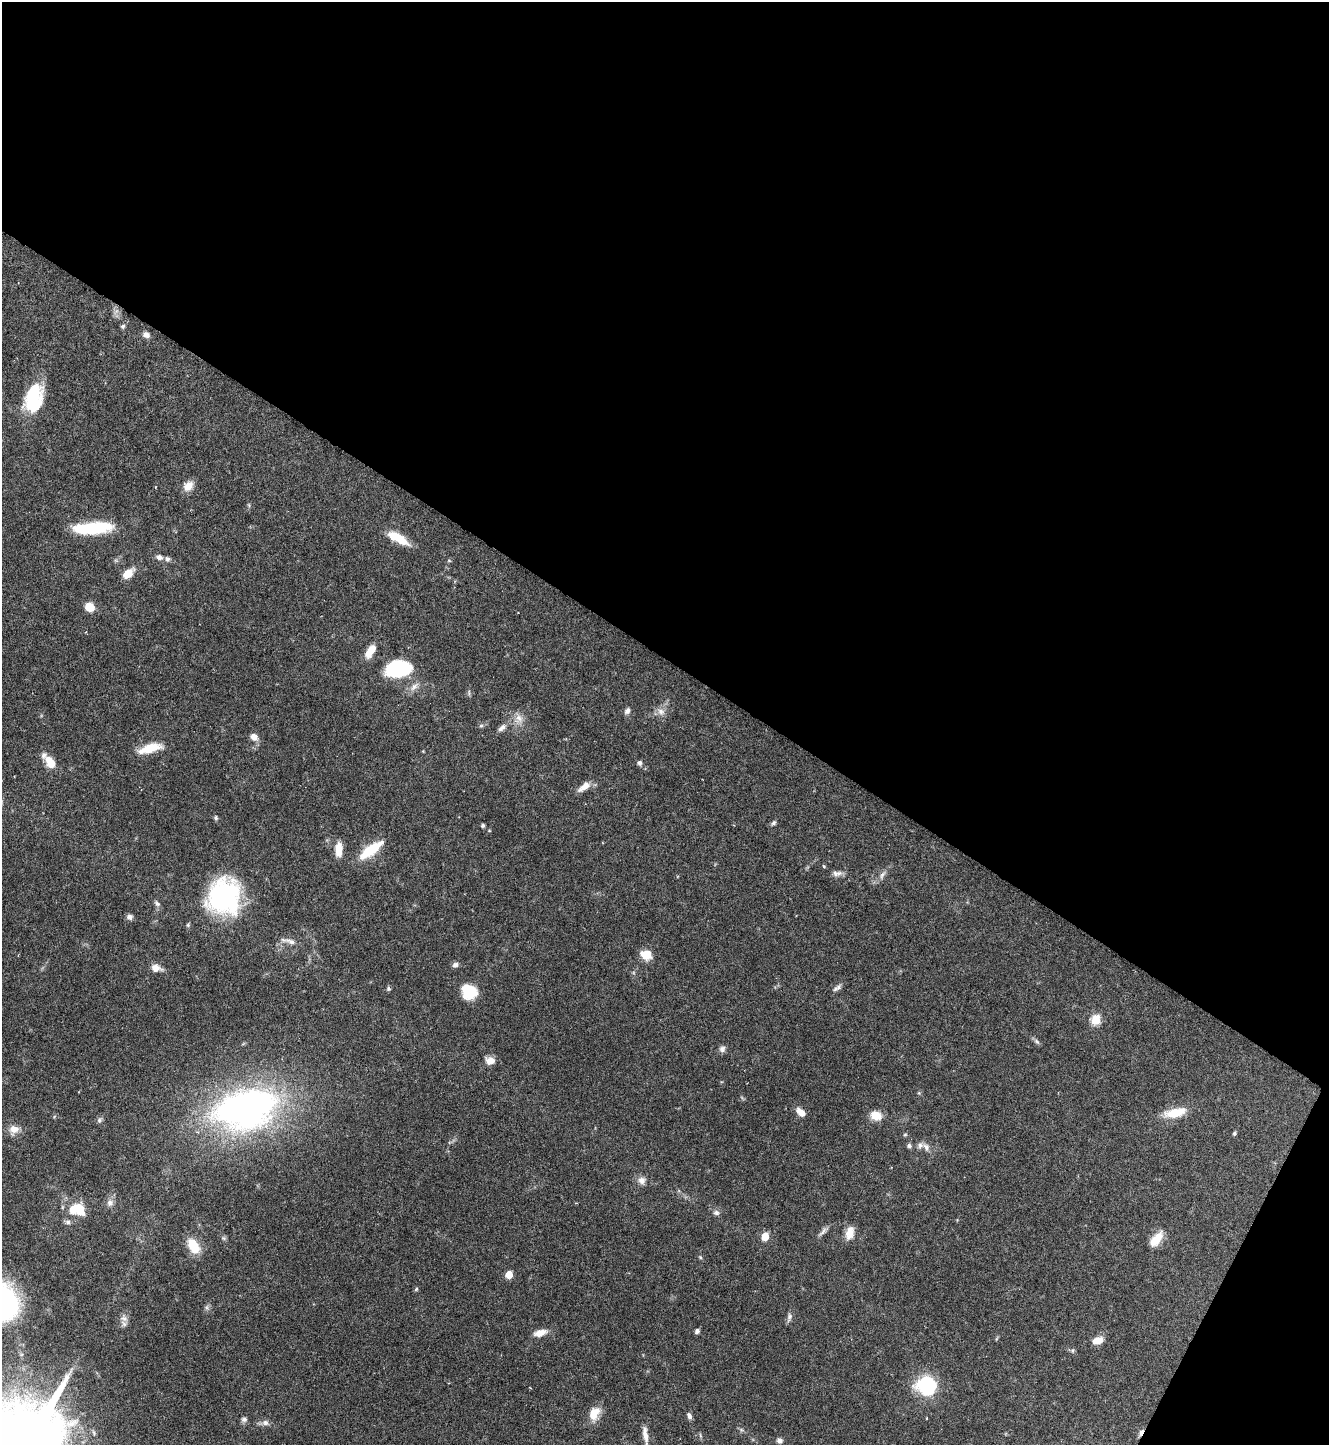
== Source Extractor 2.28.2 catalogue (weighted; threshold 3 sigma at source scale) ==
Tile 2 of 2 x 2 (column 2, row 1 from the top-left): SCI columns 1421-2747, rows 1447-2889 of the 2870 x 2889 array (HDU 1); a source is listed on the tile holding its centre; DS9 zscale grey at full resolution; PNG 1331 x 1447 px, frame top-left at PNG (2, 2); no overlay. Shown black and unused: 47% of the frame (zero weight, under 4 of 8 exposures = <1% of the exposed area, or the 3 px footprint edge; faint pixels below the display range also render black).
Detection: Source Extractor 2.28.2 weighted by HDU 2 'WHT'; one run over the whole footprint, this tile lists its part. Background 0.0673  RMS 0.0032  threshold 0.0132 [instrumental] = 3 sigma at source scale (4.09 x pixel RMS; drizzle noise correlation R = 1.36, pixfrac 0.8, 0.05/0.05 arcsec/px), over >= 5 px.
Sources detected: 90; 2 inside a brighter object's white glare — not listed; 4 inside a brighter listed object's ellipse — not listed separately; the other 84 listed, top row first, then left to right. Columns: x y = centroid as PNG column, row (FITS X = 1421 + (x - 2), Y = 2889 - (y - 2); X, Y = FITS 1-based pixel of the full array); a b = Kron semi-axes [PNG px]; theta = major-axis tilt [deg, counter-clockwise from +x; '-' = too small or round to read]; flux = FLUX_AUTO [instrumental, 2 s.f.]
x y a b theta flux
123 326 7 6 - 0.61
146 335 9 7 -24 1.4
32 401 29 22 60 15
188 486 13 10 46 3.1
93 528 44 12 4 17
401 540 19 10 -36 5.7
159 557 8 7 - 1.2
449 561 5 3 - 0.31
128 574 11 7 40 4.7
90 607 9 8 - 4.8
370 651 16 8 57 4.2
398 669 27 17 9 21
414 686 15 7 44 1.9
627 711 9 7 59 1.1
661 712 11 9 -34 1.9
519 718 12 11 - 2.6
481 726 6 5 - 0.52
502 728 13 7 42 1.4
254 737 9 7 -39 2.2
150 748 26 9 16 6.8
50 762 15 8 -54 5.2
639 763 6 6 - 0.81
584 786 17 7 37 2.8
216 818 6 5 - 0.58
773 823 7 5 46 0.64
483 825 4 4 - 0.48
338 849 19 9 88 3.4
371 850 31 10 36 9.7
824 866 4 3 - 0.39
837 873 14 7 2 1.5
882 875 15 6 61 1.5
224 897 38 34 77 44
157 903 9 6 -48 0.87
129 917 7 7 - 1.1
291 941 16 7 -18 1.8
646 955 12 10 -25 4.2
455 965 8 6 33 0.99
156 968 12 9 -18 2.5
388 989 6 5 - 0.53
835 989 11 6 57 0.98
469 992 15 14 - 9.1
1096 1020 6 6 - 11
1037 1041 11 4 -45 0.74
722 1049 9 8 - 1
490 1061 11 9 -5 2.5
246 1109 45 26 14 160
801 1112 11 7 -39 2.5
1175 1113 25 10 13 7.4
876 1115 14 11 -19 3.6
99 1120 6 5 - 0.66
14 1129 13 10 -2 2.9
1234 1133 5 4 - 0.5
905 1135 6 4 2 0.36
909 1146 6 6 - 0.69
926 1147 12 8 -67 1.5
642 1180 11 10 - 1.9
110 1203 11 9 80 1.6
78 1209 21 15 -11 7.4
716 1213 9 7 -15 1
823 1231 16 6 48 1.2
850 1233 17 10 76 3.1
765 1236 6 5 - 6.4
224 1238 7 6 - 0.53
1156 1239 21 10 50 4.6
193 1246 18 11 -58 6.7
700 1257 5 4 - 0.37
509 1274 5 5 - 6.2
416 1289 6 5 - 0.4
207 1307 7 4 72 0.65
789 1317 13 6 76 1
124 1318 12 8 -35 1.6
697 1331 5 5 - 0.78
540 1333 17 8 15 2.7
1098 1340 13 8 21 2.7
1072 1350 7 5 89 0.58
926 1386 21 19 -23 19
594 1413 18 11 65 4.7
689 1416 9 5 -67 1
244 1419 8 7 - 0.86
265 1423 10 8 -16 1.3
741 1429 6 4 -20 0.52
1141 1432 10 4 60 1.1
645 1434 24 7 -82 3.1
780 1441 7 6 - 1.2
Overlapping masked pixels (flux is a lower limit): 1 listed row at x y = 1141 1432
Isophote crosses this tile's border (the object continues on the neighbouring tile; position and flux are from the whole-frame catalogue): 1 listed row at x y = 645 1434